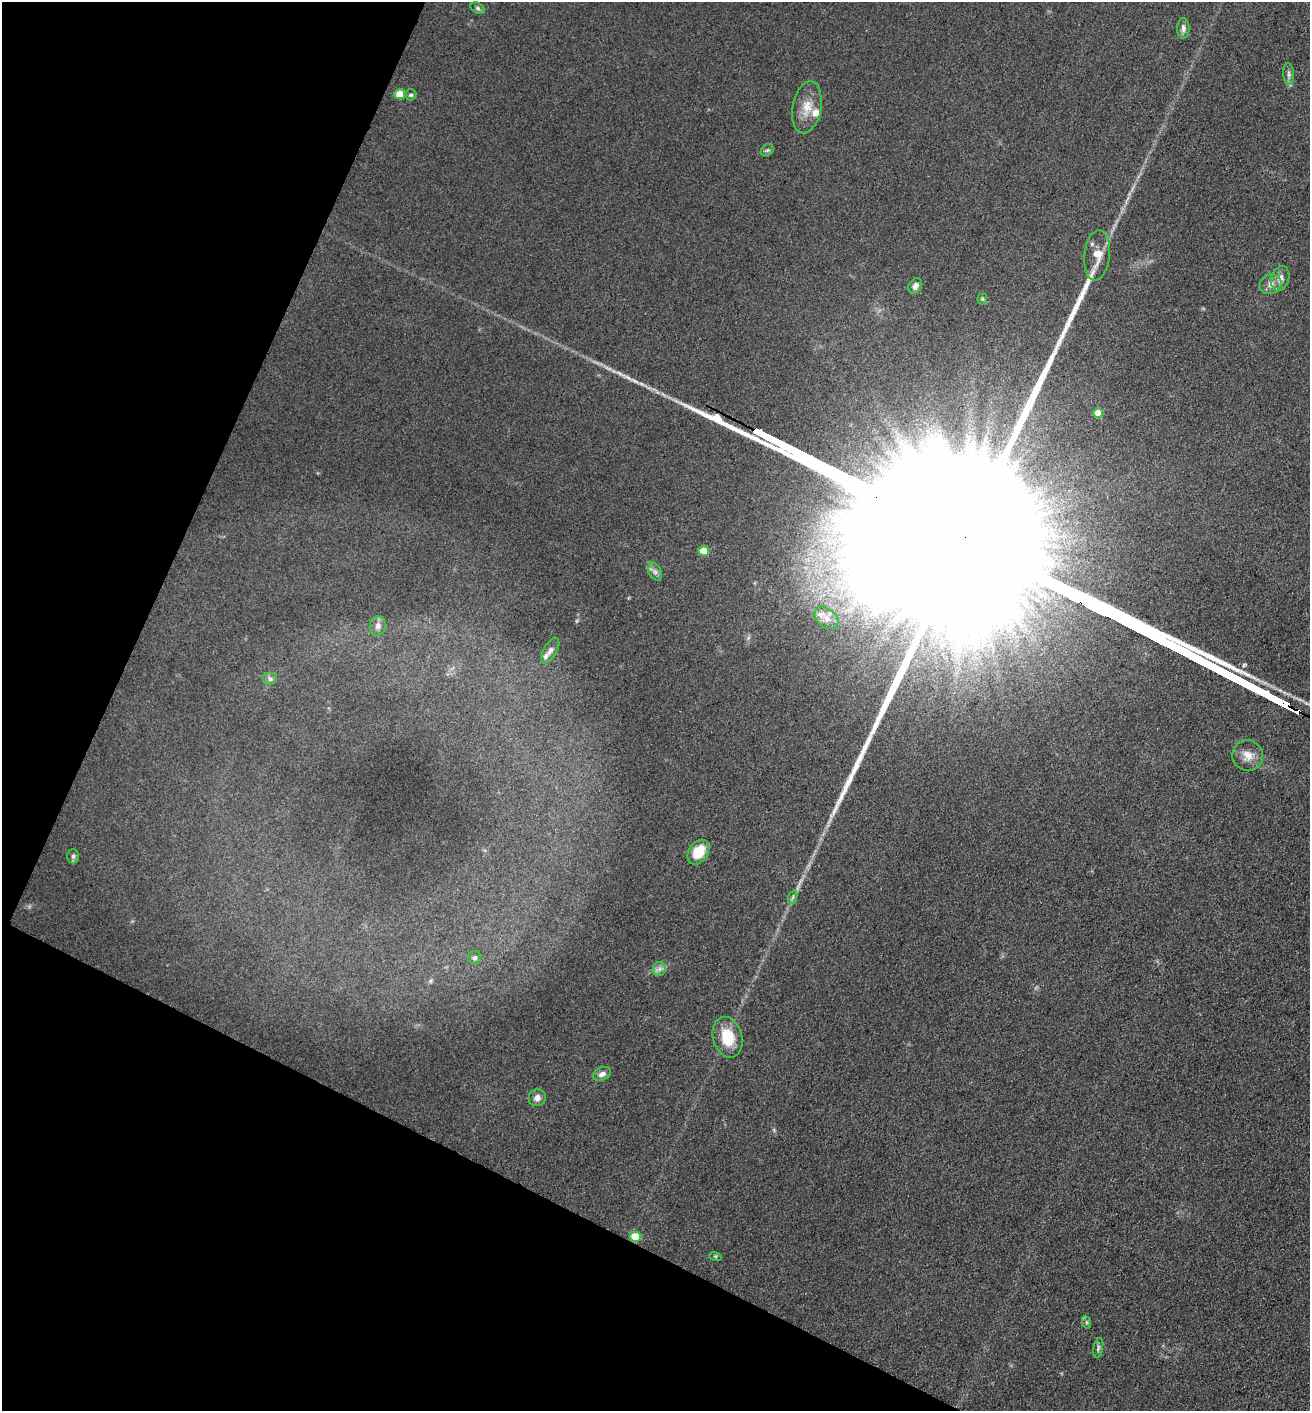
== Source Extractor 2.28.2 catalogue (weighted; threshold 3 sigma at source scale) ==
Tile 9 of 4 x 4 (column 1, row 3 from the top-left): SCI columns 145-1452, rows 1409-2817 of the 5651 x 5636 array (HDU 1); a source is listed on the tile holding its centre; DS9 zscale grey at full resolution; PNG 1312 x 1413 px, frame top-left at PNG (2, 2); each listed source drawn as its Kron ellipse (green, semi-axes under 4 px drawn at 4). Shown black and unused: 24% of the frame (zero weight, under 3 of 5 exposures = <1% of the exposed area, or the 3 px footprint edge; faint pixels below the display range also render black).
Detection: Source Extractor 2.28.2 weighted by HDU 2 'WHT'; one run over the whole footprint, this tile lists its part. Background 0.151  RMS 0.0098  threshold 0.0443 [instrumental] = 3 sigma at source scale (4.5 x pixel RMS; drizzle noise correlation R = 1.50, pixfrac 1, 0.05/0.05 arcsec/px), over >= 5 px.
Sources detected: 36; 1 long thin detection or spike segment (spike, bleed or trail) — neither listed nor drawn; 3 inside a brighter listed object's ellipse — not listed separately; the other 32 listed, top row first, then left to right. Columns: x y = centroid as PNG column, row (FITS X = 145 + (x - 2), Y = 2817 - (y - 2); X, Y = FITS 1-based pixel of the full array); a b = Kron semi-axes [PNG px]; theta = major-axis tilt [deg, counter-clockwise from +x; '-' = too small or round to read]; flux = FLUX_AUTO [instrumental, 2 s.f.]
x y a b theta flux
478 8 7 5 -27 2.1
1183 28 10 6 89 4.1
1289 74 11 5 -85 3.3
400 94 5 5 - 26
411 95 6 5 - 2.4
807 107 26 14 79 18
767 150 7 5 43 2
1097 255 25 13 85 17
1280 278 13 9 74 7
1270 284 11 9 27 6.9
915 286 8 6 55 4.5
982 299 5 5 - 1.3
1098 413 5 5 - 16
704 551 5 5 - 23
655 572 9 6 -63 3.6
827 618 13 9 -40 8.9
378 626 10 8 79 5.4
550 651 14 6 59 5
270 679 7 6 - 2.9
1248 755 16 15 - 12
698 852 13 9 56 23
73 856 7 6 - 2.1
793 897 7 4 71 2.2
474 958 6 6 - 2.7
659 969 7 6 - 3.8
728 1037 21 14 -75 28
602 1074 9 6 25 4.9
537 1098 9 8 - 5.4
635 1237 6 5 - 31
715 1256 6 4 -18 1.3
1086 1322 7 4 -71 1.9
1098 1348 10 4 79 2.3
Overlapping masked pixels (flux is a lower limit): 1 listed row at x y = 635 1237